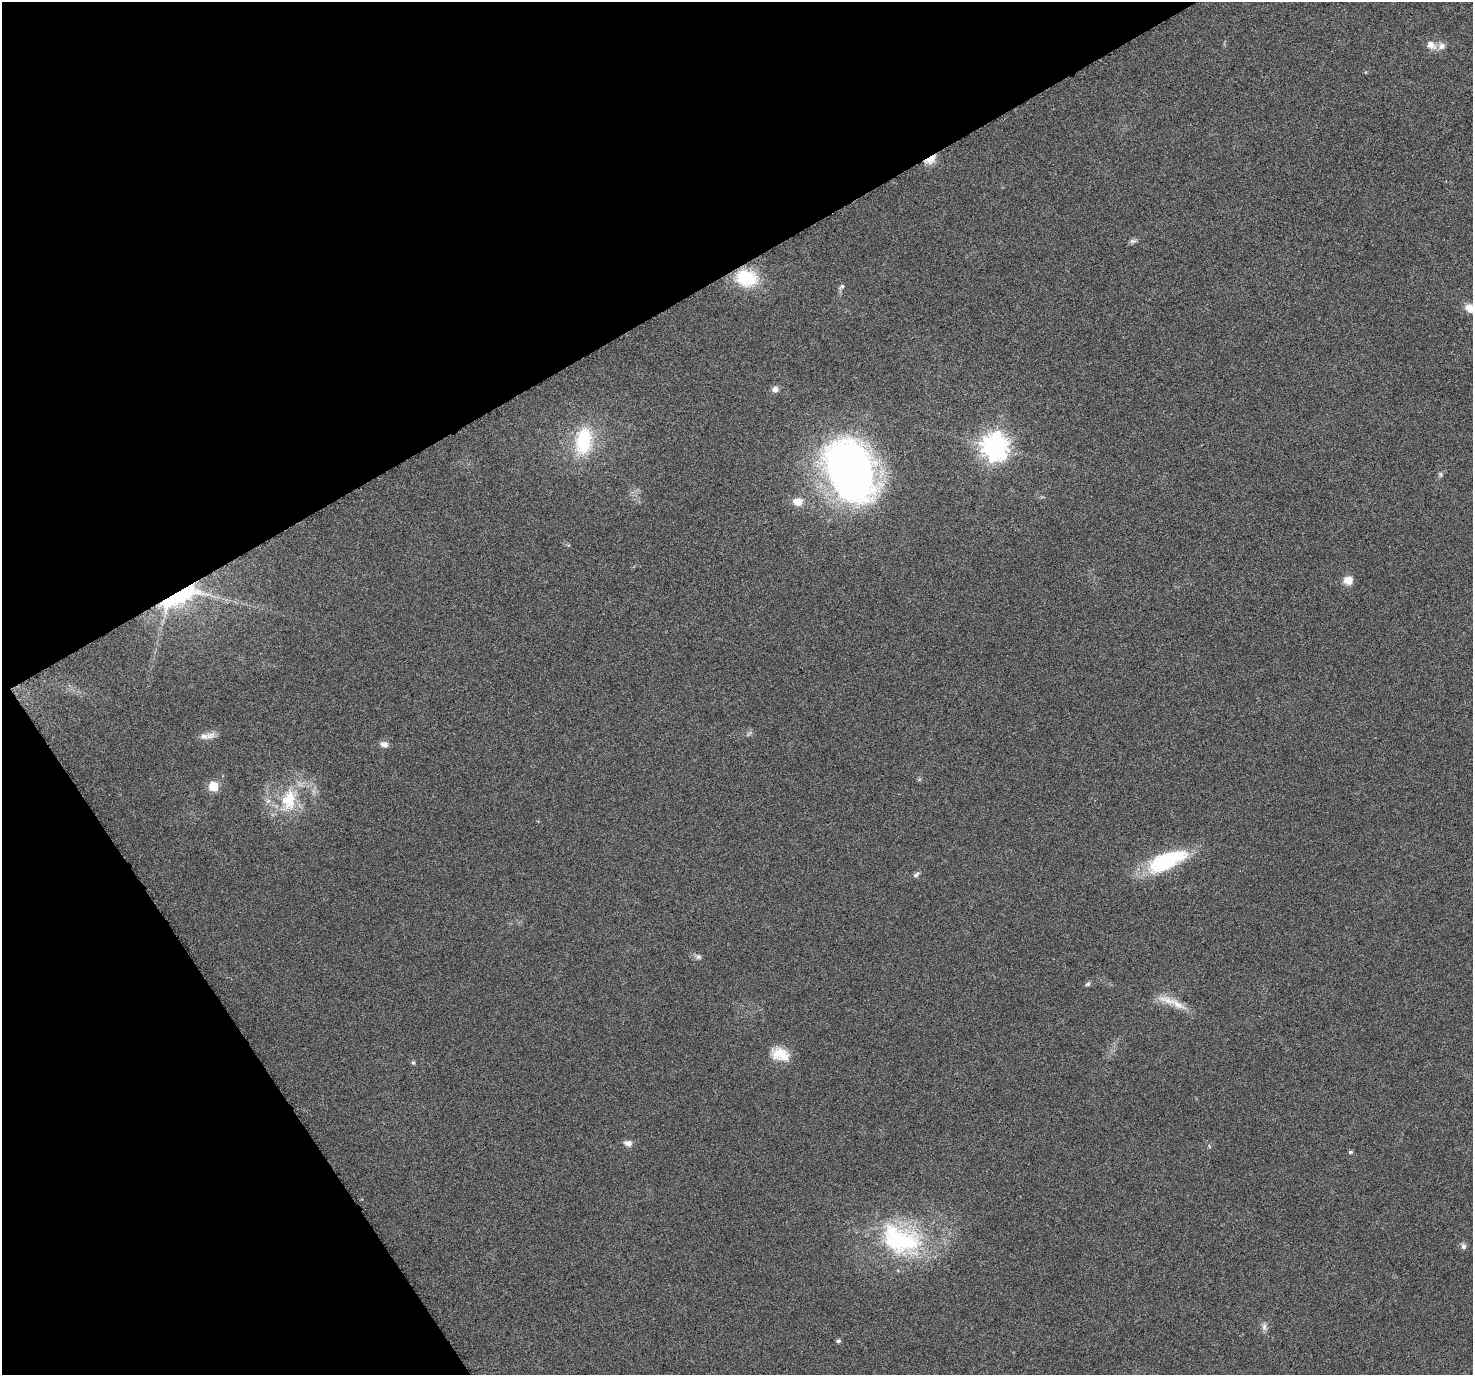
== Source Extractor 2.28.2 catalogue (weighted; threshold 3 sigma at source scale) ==
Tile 5 of 4 x 4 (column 1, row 2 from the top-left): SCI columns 3-1473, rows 2871-4243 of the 5894 x 5802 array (HDU 1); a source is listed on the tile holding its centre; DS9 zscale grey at full resolution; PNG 1475 x 1377 px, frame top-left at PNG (2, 2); no overlay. Shown black and unused: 29% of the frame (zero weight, under 3 of 6 exposures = <1% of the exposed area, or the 3 px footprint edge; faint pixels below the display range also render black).
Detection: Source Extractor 2.28.2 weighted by HDU 2 'WHT'; one run over the whole footprint, this tile lists its part. Background 0.0244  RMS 0.0036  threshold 0.0148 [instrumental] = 3 sigma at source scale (4.09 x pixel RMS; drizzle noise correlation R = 1.36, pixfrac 0.8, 0.0396/0.0396 arcsec/px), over >= 5 px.
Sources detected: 36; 3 inside a brighter object's white glare — not listed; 2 inside a brighter listed object's ellipse — not listed separately; the other 31 listed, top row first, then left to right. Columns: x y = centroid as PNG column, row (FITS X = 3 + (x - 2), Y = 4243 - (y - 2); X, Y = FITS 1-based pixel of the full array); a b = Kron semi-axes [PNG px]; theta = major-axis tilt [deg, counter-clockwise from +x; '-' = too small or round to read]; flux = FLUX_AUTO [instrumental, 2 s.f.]
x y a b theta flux
1431 45 14 9 -39 2.7
931 160 17 9 35 3.3
1133 241 10 6 1 0.93
746 278 24 18 -9 16
842 286 8 6 44 0.76
1469 308 13 10 -41 3.1
775 389 8 8 - 1.4
583 441 22 12 83 25
994 447 9 9 - 350
850 470 54 36 -66 220
1440 474 7 5 84 0.64
797 502 13 11 -8 3.4
1348 580 9 8 - 3.9
179 594 41 23 23 38
210 735 15 9 15 2.3
384 744 10 7 -10 1.7
213 786 6 6 - 15
289 800 33 20 84 14
1168 860 51 20 19 22
916 875 9 6 40 0.83
698 957 7 6 - 0.83
1088 984 7 5 33 0.66
1169 1001 34 9 -19 5.4
780 1054 22 14 -20 6.5
413 1062 6 4 -67 0.49
628 1143 11 7 -12 1.6
1350 1152 5 4 - 0.61
900 1240 60 38 -22 45
1463 1246 8 6 -79 1
1264 1327 10 6 90 1.3
838 1341 5 5 - 0.76
Overlapping masked pixels (flux is a lower limit): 2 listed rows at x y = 931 160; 179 594
Isophote crosses this tile's border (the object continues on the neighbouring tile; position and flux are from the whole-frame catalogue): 1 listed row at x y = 1469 308